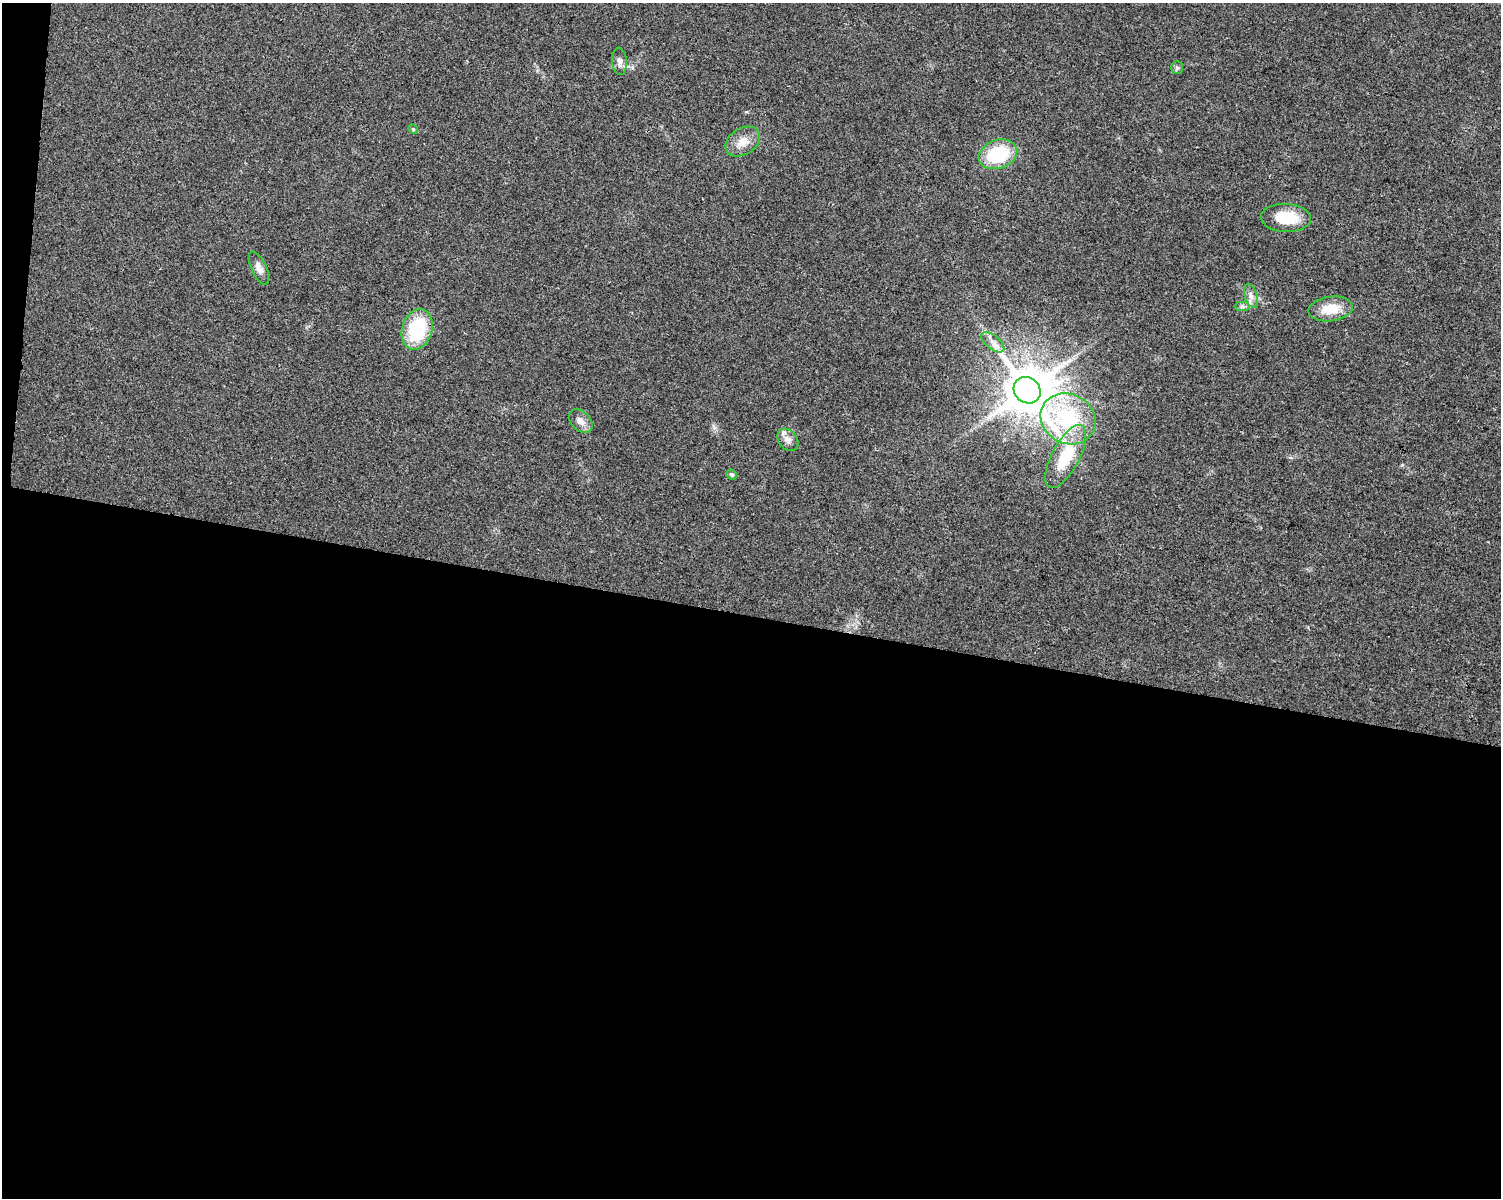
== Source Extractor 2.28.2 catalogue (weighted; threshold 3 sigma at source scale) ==
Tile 10 of 3 x 4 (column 1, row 4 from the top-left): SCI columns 283-1781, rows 1-1196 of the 5002 x 4788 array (HDU 1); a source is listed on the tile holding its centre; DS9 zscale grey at full resolution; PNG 1503 x 1200 px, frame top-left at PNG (2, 3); each listed source drawn as its Kron ellipse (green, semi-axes under 4 px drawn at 4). Shown black and unused: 49% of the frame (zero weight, under 2 of 3 exposures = <1% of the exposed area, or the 3 px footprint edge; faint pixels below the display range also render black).
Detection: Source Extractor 2.28.2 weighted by HDU 2 'WHT'; one run over the whole footprint, this tile lists its part. Background 0.0647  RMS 0.0074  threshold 0.0335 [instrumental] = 3 sigma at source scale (4.5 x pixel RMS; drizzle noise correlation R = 1.50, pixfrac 1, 0.0396/0.0396 arcsec/px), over >= 5 px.
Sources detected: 19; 1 inside a brighter listed object's ellipse — not listed separately; the other 18 listed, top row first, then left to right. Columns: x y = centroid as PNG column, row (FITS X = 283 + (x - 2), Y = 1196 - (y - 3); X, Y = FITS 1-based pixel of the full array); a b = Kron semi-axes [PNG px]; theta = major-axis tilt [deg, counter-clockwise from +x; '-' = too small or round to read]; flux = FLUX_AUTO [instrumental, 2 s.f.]
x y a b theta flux
619 61 14 7 -86 3.8
1177 67 6 6 - 1.6
413 129 5 4 - 0.86
743 142 19 13 33 9.7
998 154 20 14 18 42
1286 218 25 14 -3 24
259 268 18 7 -65 5.2
1251 296 12 6 -74 3.8
1242 307 7 4 0 1.7
1330 309 22 12 7 17
417 329 21 15 73 45
993 342 13 6 -39 5.2
1027 390 14 12 -42 3700
1068 419 28 24 -29 56
581 421 14 9 -45 5.7
788 440 12 9 -50 4.4
1066 457 35 14 62 32
732 474 5 4 - 1.4
Unlisted compact peaks at least as high as the median listed source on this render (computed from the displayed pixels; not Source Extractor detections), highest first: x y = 1402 465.